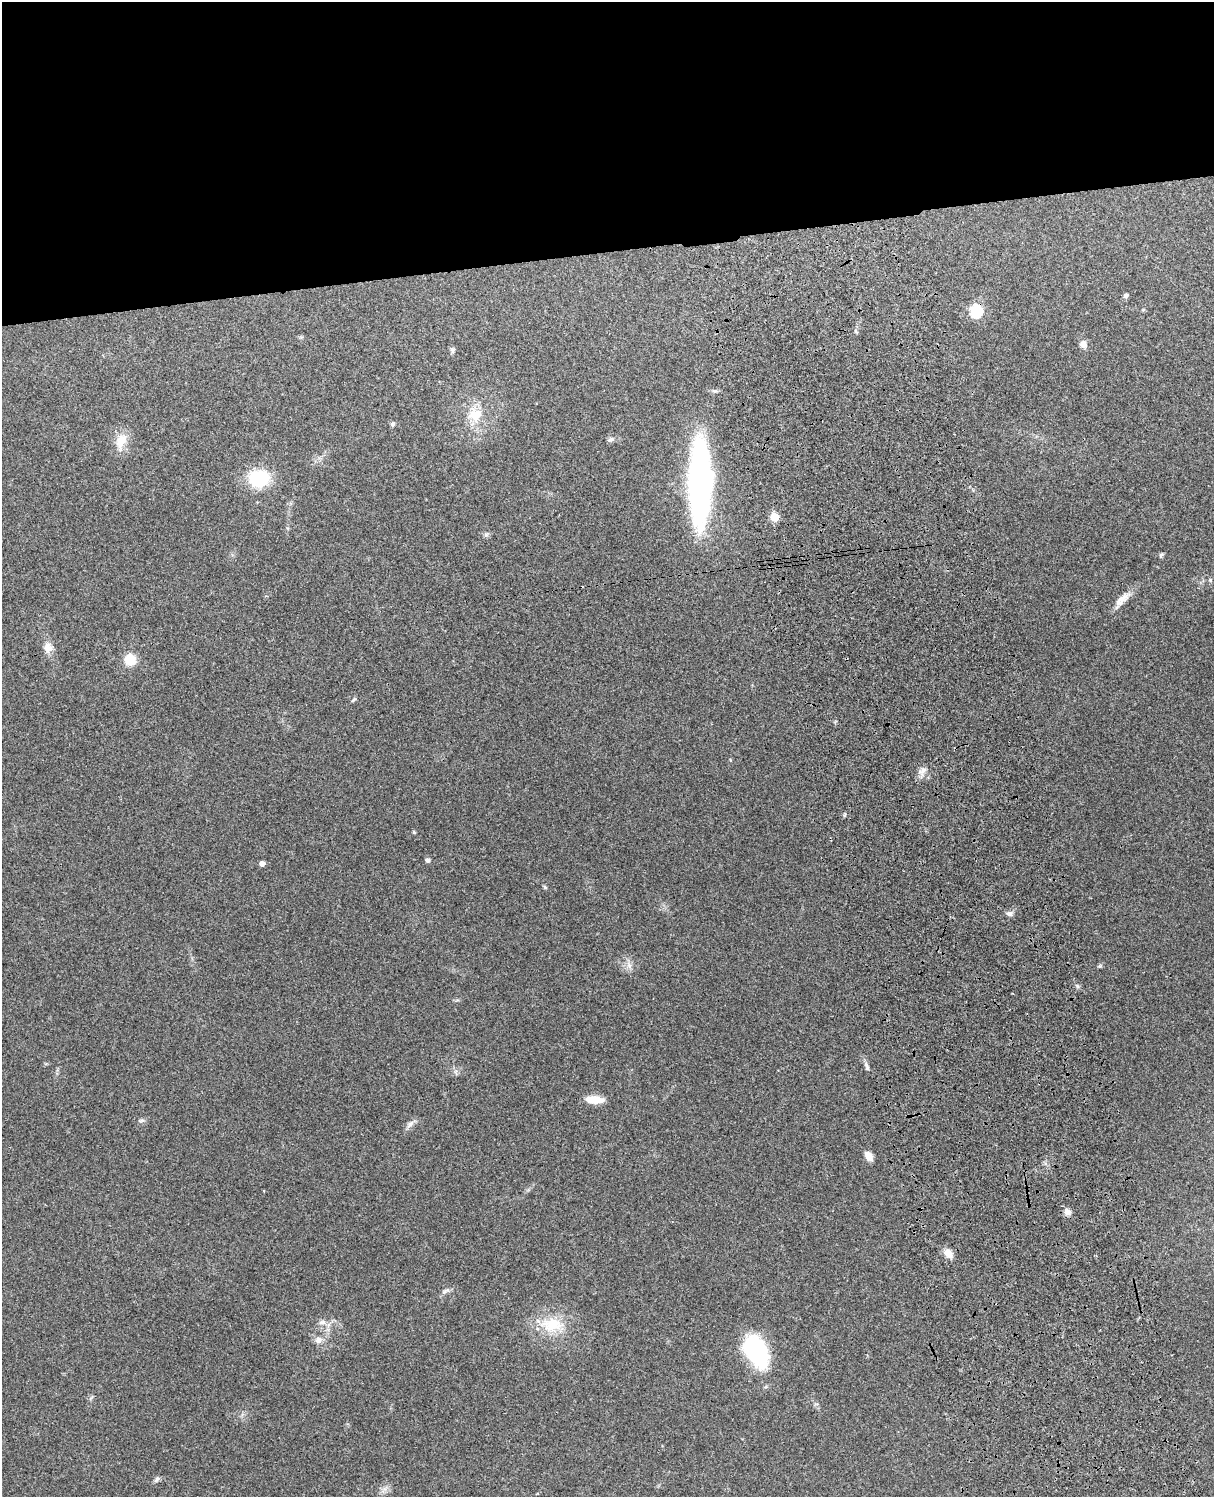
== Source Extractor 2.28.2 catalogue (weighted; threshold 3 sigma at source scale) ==
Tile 2 of 4 x 3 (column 2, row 1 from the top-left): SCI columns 1332-2543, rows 3156-4650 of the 5087 x 4928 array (HDU 1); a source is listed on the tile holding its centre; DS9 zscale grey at full resolution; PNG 1216 x 1499 px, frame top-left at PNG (2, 2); no overlay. Shown black and unused: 17% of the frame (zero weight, under 3 of 4 exposures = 6% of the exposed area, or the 3 px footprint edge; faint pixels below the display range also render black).
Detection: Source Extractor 2.28.2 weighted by HDU 2 'WHT'; one run over the whole footprint, this tile lists its part. Background 0.257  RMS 0.0089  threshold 0.0401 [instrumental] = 3 sigma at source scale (4.5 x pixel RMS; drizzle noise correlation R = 1.50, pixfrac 1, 0.05/0.05 arcsec/px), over >= 5 px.
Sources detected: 42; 1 cosmic-ray / hot-pixel residue — not listed; the other 41 listed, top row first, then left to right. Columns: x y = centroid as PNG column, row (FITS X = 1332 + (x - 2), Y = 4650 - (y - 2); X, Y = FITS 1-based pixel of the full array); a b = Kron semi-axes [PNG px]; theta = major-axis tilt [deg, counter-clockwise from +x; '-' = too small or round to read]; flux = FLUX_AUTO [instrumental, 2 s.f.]
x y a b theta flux
1126 296 7 5 21 1.9
976 311 6 6 - 89
1083 344 10 9 - 4.6
452 350 8 6 -89 2
714 391 7 5 -17 1.8
475 415 15 15 - 19
392 424 7 5 55 1.6
611 439 9 5 15 2.3
121 441 23 13 70 14
259 479 20 16 10 46
700 482 55 15 90 400
774 517 5 5 - 29
486 535 7 6 - 1.9
1161 555 6 5 - 1.4
1210 580 6 5 - 1.3
1120 601 25 10 39 9.4
48 648 13 12 - 7.2
130 659 10 9 - 20
353 700 7 3 36 1.3
922 771 14 9 60 5.5
845 814 6 3 71 1.1
414 832 5 5 - 0.94
427 860 5 4 - 2.9
262 863 4 4 - 5.7
545 887 6 5 - 1.3
1009 913 8 6 -1 3.2
629 965 9 4 -90 3.1
867 1067 14 5 -71 3
594 1099 19 8 -3 14
142 1120 9 4 1 1.8
410 1124 13 6 48 3.7
868 1156 11 7 -56 6.6
1067 1212 8 7 - 4.8
948 1253 12 8 -45 7.8
445 1291 13 4 26 2.8
322 1322 11 6 8 3.7
552 1324 34 20 -1 32
318 1340 11 9 41 4.9
757 1351 36 24 -63 77
157 1479 8 5 59 1.9
385 1489 7 5 -44 2.7
Overlapping masked pixels (flux is a lower limit): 1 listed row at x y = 976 311
Unlisted compact peaks at least as high as the median listed source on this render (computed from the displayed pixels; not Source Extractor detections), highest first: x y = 1100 966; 1077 986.